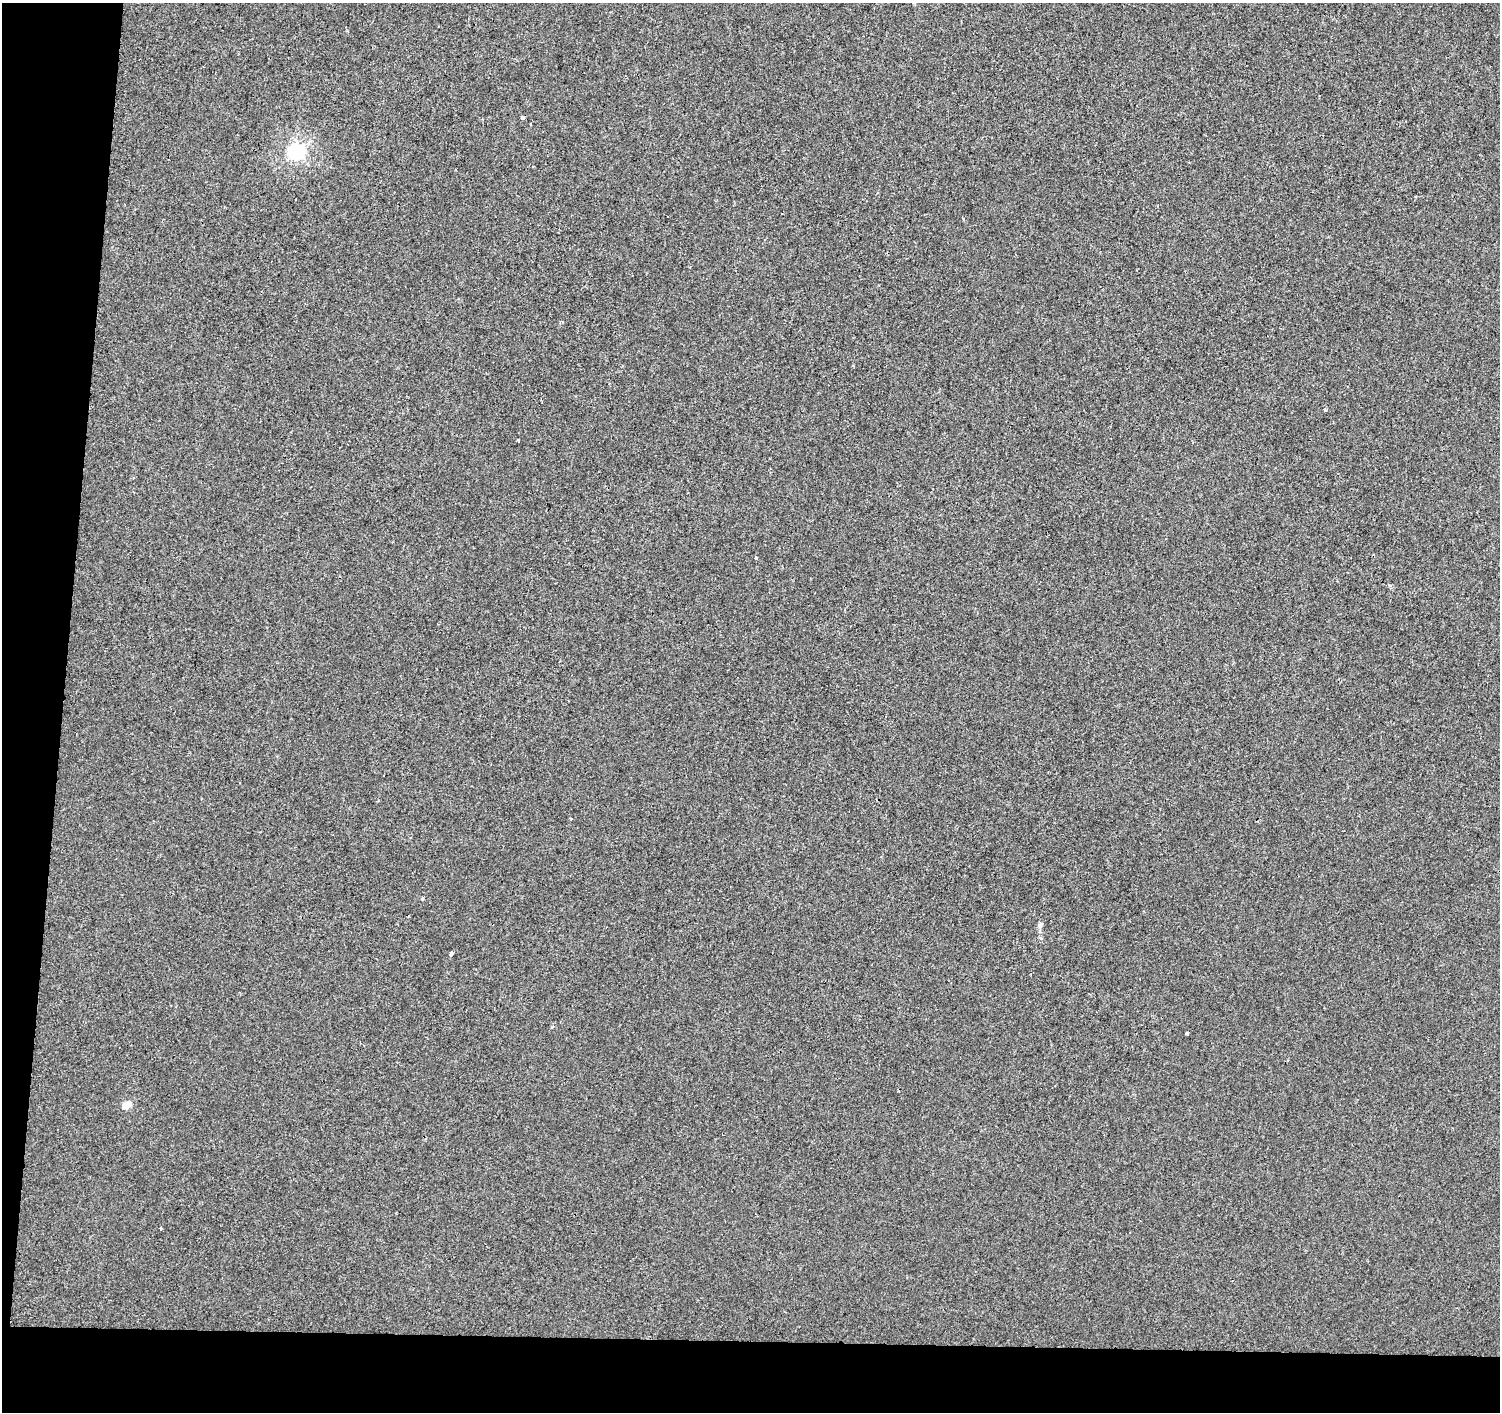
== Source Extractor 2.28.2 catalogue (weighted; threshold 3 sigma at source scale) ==
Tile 7 of 3 x 3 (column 1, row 3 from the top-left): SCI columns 8-1505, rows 282-1691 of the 4502 x 4738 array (HDU 1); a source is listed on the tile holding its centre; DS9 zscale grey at full resolution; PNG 1502 x 1414 px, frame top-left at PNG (2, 3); no overlay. Shown black and unused: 9% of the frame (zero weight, under 2 of 3 exposures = <1% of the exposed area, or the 3 px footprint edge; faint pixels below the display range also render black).
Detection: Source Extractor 2.28.2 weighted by HDU 2 'WHT'; one run over the whole footprint, this tile lists its part. Background -7.82e-04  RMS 0.0042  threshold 0.0187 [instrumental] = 3 sigma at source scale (4.5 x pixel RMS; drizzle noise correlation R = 1.50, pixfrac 1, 0.0396/0.0396 arcsec/px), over >= 5 px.
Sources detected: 13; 1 cosmic-ray / hot-pixel residue — not listed; the other 12 listed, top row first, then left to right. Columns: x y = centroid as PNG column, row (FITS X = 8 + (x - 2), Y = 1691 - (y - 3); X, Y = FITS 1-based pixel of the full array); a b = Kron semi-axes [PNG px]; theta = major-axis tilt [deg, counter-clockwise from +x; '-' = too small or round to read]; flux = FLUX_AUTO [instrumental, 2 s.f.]
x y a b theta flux
523 117 3 3 - 4.1
296 151 6 6 - 110
1326 410 4 3 - 0.5
519 440 3 2 - 0.35
756 557 4 3 - 0.49
422 898 4 3 - 0.72
1040 926 9 6 90 1.2
451 954 4 3 - 2
552 1027 5 4 - 0.47
1187 1033 3 3 - 0.53
126 1105 5 5 - 9.6
160 1229 3 3 - 1.7